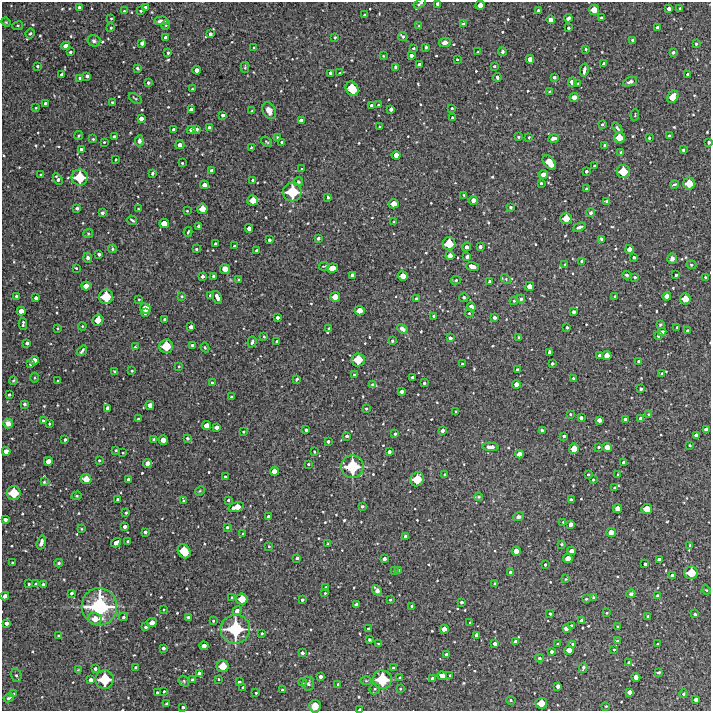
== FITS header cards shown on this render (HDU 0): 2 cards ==
NAXIS1  =                  709 /FITS: X Dimension
NAXIS2  =                  709 /FITS: Y Dimension

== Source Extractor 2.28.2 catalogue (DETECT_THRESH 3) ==
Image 709 x 709 px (HDU 0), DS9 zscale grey, 1 PNG px = 1 image px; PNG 713 x 713 px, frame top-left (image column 1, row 709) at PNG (2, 2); each listed source drawn as its Kron ellipse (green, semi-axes under 4 px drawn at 4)
Background 4300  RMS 280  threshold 826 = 3 sigma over >= 5 px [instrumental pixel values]
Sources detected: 620; of the 620, the 500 brightest by FLUX_AUTO listed and drawn (120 fainter detections omitted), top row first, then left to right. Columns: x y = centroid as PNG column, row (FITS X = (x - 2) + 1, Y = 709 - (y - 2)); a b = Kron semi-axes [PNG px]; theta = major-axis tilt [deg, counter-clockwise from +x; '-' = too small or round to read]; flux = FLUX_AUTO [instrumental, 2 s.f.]
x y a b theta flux
420 3 7 3 31 4.1e+04
437 4 3 3 - 4.2e+04
480 5 5 4 - 1.5e+05
79 7 3 3 - 4.3e+04
146 7 4 3 - 5.7e+04
669 9 4 4 - 7.7e+04
680 9 3 3 - 3.6e+04
594 10 5 5 - 2.1e+05
124 11 3 3 - 2.1e+04
141 11 3 3 - 2.7e+04
538 11 3 3 - 4.6e+04
365 15 3 3 - 4.2e+04
601 17 3 2 - 2.3e+04
111 18 3 2 - 1.8e+04
568 18 4 3 - 6.5e+04
551 20 4 4 - 9.0e+04
161 21 7 3 4 7.0e+04
6 22 5 4 - 1.9e+04
463 24 4 4 - 2.5e+04
166 25 5 3 - 1.7e+04
18 26 5 3 - 1.8e+04
419 26 4 3 - 1.7e+04
111 28 3 2 - 2.1e+04
568 28 3 3 - 3.2e+04
657 28 4 3 - 5.6e+04
30 33 5 3 - 2.4e+04
210 34 4 3 - 5.3e+04
403 36 5 3 - 4.2e+04
165 37 3 3 - 4.6e+04
335 37 3 2 - 2.2e+04
632 40 3 3 - 3.5e+04
94 41 6 5 - 5.3e+04
445 42 6 4 12 8.7e+04
142 43 4 4 - 5.8e+04
696 44 3 3 - 1.9e+04
66 46 4 4 - 1.2e+05
426 47 3 3 - 2.9e+04
254 48 3 2 - 1.8e+04
413 48 3 2 - 2.5e+04
586 49 3 3 - 2.6e+04
70 52 3 3 - 3.1e+04
478 52 3 2 - 1.9e+04
502 52 4 4 - 4.0e+04
673 52 3 3 - 4.1e+04
168 53 3 3 - 3.2e+04
411 55 4 3 - 6.0e+04
383 56 4 3 - 1.8e+04
457 59 2 2 - 1.9e+04
530 59 4 4 - 1.1e+05
604 64 4 3 - 6.0e+04
419 65 4 3 - 6.6e+04
37 66 3 3 - 2.9e+04
494 66 3 3 - 2.5e+04
245 67 5 3 - 2.3e+04
395 67 4 3 - 3.8e+04
137 68 3 3 - 3.1e+04
197 70 4 4 - 1.0e+05
584 70 7 3 79 7.4e+04
331 73 4 4 - 7.6e+04
340 73 3 3 - 1.9e+04
688 74 3 3 - 3.8e+04
62 75 4 3 - 6.2e+04
87 76 4 3 - 5.2e+04
497 77 4 3 - 4.5e+04
554 77 3 3 - 3.9e+04
80 78 3 2 - 2.3e+04
572 82 4 4 - 1.3e+05
630 82 7 4 21 4.9e+04
148 83 4 3 - 3.5e+04
577 84 3 3 - 2.3e+04
192 89 3 3 - 1.9e+04
352 89 8 6 -62 4.7e+05
549 92 3 3 - 1.8e+04
574 97 4 4 - 1.3e+05
673 97 6 5 - 2.6e+05
135 98 7 3 -36 2.0e+04
112 102 3 3 - 3.3e+04
45 103 3 3 - 3.5e+04
372 105 3 3 - 5.3e+04
378 105 3 3 - 2.2e+04
36 108 4 3 - 1.8e+04
452 108 3 3 - 2.2e+04
391 109 4 4 - 6.6e+04
191 110 4 4 - 7.5e+04
252 111 3 2 - 1.9e+04
269 111 9 6 -64 1.2e+05
223 115 3 3 - 4.3e+04
635 115 5 3 - 1.8e+04
452 117 3 2 - 2.4e+04
141 119 4 4 - 8.2e+04
301 120 4 3 - 7.2e+04
602 124 3 3 - 2.8e+04
379 127 3 2 - 2.1e+04
209 128 3 3 - 4.0e+04
617 128 6 3 -51 2.9e+04
197 129 3 3 - 4.6e+04
174 130 3 3 - 5.1e+04
191 130 4 4 - 8.7e+04
78 136 5 3 - 1.8e+04
114 136 3 3 - 3.8e+04
669 136 3 3 - 2.7e+04
277 137 3 3 - 2.1e+04
519 137 3 3 - 3.0e+04
529 137 3 3 - 1.9e+04
619 137 5 5 - 2.4e+05
554 138 5 3 - 7.9e+04
649 138 3 3 - 2.7e+04
93 139 3 3 - 1.7e+04
139 141 5 4 - 4.9e+04
104 142 3 3 - 1.9e+04
267 142 6 3 -37 2.3e+04
282 142 3 3 - 2.9e+04
709 142 3 3 - 3.4e+04
180 145 5 4 - 8.7e+04
605 145 3 3 - 3.0e+04
251 147 3 2 - 2.0e+04
81 150 3 3 - 5.1e+04
683 150 3 3 - 3.6e+04
621 152 3 3 - 2.5e+04
396 155 4 4 - 1.3e+05
116 159 3 3 - 2.2e+04
182 163 3 3 - 2.4e+04
549 163 8 5 -49 3.2e+05
594 166 3 3 - 2.3e+04
302 169 4 3 - 2.1e+04
212 171 4 3 - 6.2e+04
586 171 3 3 - 3.5e+04
623 171 6 6 - 3.7e+05
152 173 3 3 - 3.4e+04
543 174 4 4 - 7.5e+04
41 175 3 3 - 3.0e+04
80 177 8 8 - 5.5e+05
58 179 6 3 -58 5.2e+04
253 180 4 3 - 3.2e+04
298 182 5 4 - 2.4e+04
541 183 3 3 - 2.7e+04
674 184 4 2 - 2.5e+04
689 184 6 6 - 3.0e+05
204 185 4 4 - 1.1e+05
586 189 3 3 - 3.7e+04
292 192 9 9 - 7.0e+05
464 195 3 3 - 2.2e+04
328 197 3 3 - 3.3e+04
253 200 5 5 - 2.2e+05
473 200 4 4 - 1.1e+05
607 201 3 3 - 2.6e+04
394 204 5 4 - 1.8e+05
510 207 4 3 - 2.8e+04
77 208 3 3 - 4.4e+04
138 209 4 3 - 1.9e+04
202 209 5 5 - 2.0e+05
187 211 4 3 - 1.8e+04
102 213 4 3 - 4.2e+04
591 213 5 4 - 4.3e+04
566 218 5 5 - 2.6e+05
132 220 5 3 - 3.1e+04
394 222 3 3 - 1.7e+04
164 223 5 4 - 1.7e+05
198 226 3 3 - 3.6e+04
579 227 6 4 24 5.9e+04
249 228 4 4 - 9.0e+04
188 232 5 3 - 2.5e+04
88 234 5 4 - 2.0e+04
318 238 3 3 - 3.6e+04
601 239 4 3 - 3.8e+04
269 240 3 3 - 4.7e+04
215 244 3 3 - 3.0e+04
449 244 6 6 - 3.7e+05
234 246 3 3 - 2.6e+04
466 247 4 4 - 7.1e+04
480 247 4 3 - 5.8e+04
112 249 4 3 - 2.8e+04
196 249 3 3 - 2.9e+04
629 249 4 4 - 1.0e+05
256 250 3 3 - 3.8e+04
99 254 3 3 - 4.2e+04
450 256 4 4 - 1.2e+05
467 257 4 3 - 6.3e+04
634 257 3 3 - 3.8e+04
88 258 5 4 - 5.6e+04
672 259 5 4 - 6.4e+04
582 261 4 3 - 3.4e+04
565 265 3 3 - 2.8e+04
691 265 5 4 - 3.2e+04
324 266 5 2 - 2.2e+04
472 267 6 4 -21 1.8e+05
76 268 3 3 - 2.1e+04
332 268 6 4 11 2.1e+05
225 269 5 5 - 1.0e+05
352 275 4 4 - 6.4e+04
627 275 4 3 - 3.4e+04
676 275 3 3 - 2.9e+04
202 276 4 3 - 5.0e+04
213 276 3 3 - 3.3e+04
403 276 5 4 - 1.8e+05
635 277 3 3 - 2.5e+04
705 277 3 2 - 1.9e+04
506 279 6 4 -47 2.0e+04
239 280 3 3 - 2.9e+04
456 280 5 4 - 3.3e+04
490 281 3 3 - 4.0e+04
86 286 4 4 - 1.3e+05
530 286 4 4 - 1.4e+05
210 295 3 3 - 2.0e+04
16 296 3 3 - 4.1e+04
182 296 3 3 - 2.4e+04
667 296 4 4 - 1.2e+05
106 297 7 7 - 4.6e+05
217 297 6 3 -64 1.1e+05
335 297 5 5 - 1.7e+05
464 297 5 4 - 3.1e+04
615 297 3 3 - 3.6e+04
36 298 4 3 - 6.2e+04
416 298 3 2 - 2.1e+04
139 299 3 2 - 1.9e+04
521 299 4 4 - 3.9e+04
685 299 5 5 - 2.4e+05
514 301 4 4 - 2.1e+04
471 307 4 4 - 1.2e+05
145 308 5 5 - 1.2e+05
21 311 4 4 - 1.2e+05
360 311 5 4 - 1.8e+05
574 312 3 3 - 4.9e+04
145 313 3 3 - 2.7e+04
469 313 4 4 - 2.0e+04
434 316 4 3 - 5.0e+04
277 317 3 3 - 5.0e+04
494 317 3 3 - 5.3e+04
164 319 3 3 - 3.9e+04
98 320 5 5 - 2.1e+05
23 324 6 3 88 3.8e+04
660 325 4 3 - 2.2e+04
82 326 4 3 - 1.9e+04
191 327 4 4 - 8.3e+04
677 327 3 3 - 1.8e+04
58 328 3 2 - 1.7e+04
329 328 4 3 - 3.6e+04
567 328 3 3 - 3.5e+04
402 329 6 4 -34 6.9e+04
688 331 3 3 - 5.8e+04
662 332 4 4 - 5.2e+04
264 336 3 2 - 2.0e+04
658 336 3 3 - 2.5e+04
519 337 3 3 - 2.8e+04
450 338 4 3 - 5.1e+04
392 341 4 3 - 2.4e+04
252 342 6 3 72 4.4e+04
277 342 3 3 - 4.7e+04
27 343 4 3 - 5.1e+04
192 345 3 3 - 2.8e+04
166 346 7 6 - 4.2e+05
135 347 3 3 - 1.7e+04
205 347 5 3 - 2.2e+04
82 351 6 3 53 4.0e+04
550 352 4 4 - 8.9e+04
599 356 3 3 - 5.9e+04
607 356 4 4 - 1.5e+05
34 360 4 4 - 1.3e+05
358 360 6 6 - 3.7e+05
639 361 3 3 - 5.4e+04
30 364 4 3 - 3.6e+04
462 364 3 3 - 2.5e+04
552 364 3 3 - 3.4e+04
179 366 3 3 - 2.2e+04
517 370 3 3 - 5.2e+04
132 371 3 3 - 2.3e+04
115 372 3 3 - 2.8e+04
662 373 4 3 - 1.8e+04
354 375 3 3 - 2.1e+04
413 377 3 3 - 4.0e+04
34 378 5 3 - 1.8e+04
573 378 3 3 - 2.4e+04
297 379 4 3 - 2.7e+04
13 380 4 3 - 2.0e+04
58 381 3 3 - 3.6e+04
212 383 3 3 - 2.7e+04
424 383 3 3 - 3.0e+04
372 384 3 3 - 2.8e+04
516 384 4 4 - 1.0e+05
641 389 3 3 - 4.1e+04
401 391 4 3 - 7.0e+04
9 395 3 3 - 3.0e+04
232 397 3 3 - 4.7e+04
24 404 4 4 - 3.9e+04
150 405 4 4 - 1.3e+05
107 408 4 3 - 6.6e+04
366 409 3 3 - 2.9e+04
456 411 3 2 - 2.1e+04
570 414 3 2 - 1.8e+04
648 414 3 3 - 1.8e+04
581 418 3 3 - 5.1e+04
640 418 3 3 - 2.8e+04
138 419 3 3 - 2.0e+04
625 419 3 3 - 3.3e+04
599 420 4 4 - 8.5e+04
43 421 3 3 - 2.9e+04
8 423 5 4 - 1.1e+05
49 424 3 2 - 2.1e+04
207 426 4 4 - 1.5e+05
216 427 4 4 - 7.5e+04
306 430 3 3 - 3.9e+04
442 430 3 3 - 5.7e+04
706 430 4 4 - 9.0e+04
542 431 4 3 - 4.8e+04
243 432 3 2 - 2.1e+04
395 434 3 3 - 2.5e+04
696 435 4 4 - 8.9e+04
347 436 3 3 - 3.3e+04
564 436 3 3 - 3.8e+04
187 438 4 3 - 2.9e+04
154 439 3 3 - 3.2e+04
65 440 3 3 - 2.9e+04
163 440 4 4 - 1.5e+05
328 441 3 3 - 3.8e+04
690 445 3 2 - 2.1e+04
491 447 8 4 -3 1.3e+05
599 447 3 3 - 2.6e+04
607 447 4 4 - 1.5e+05
574 449 5 5 - 2.0e+05
116 450 3 3 - 2.4e+04
6 451 4 4 - 1.1e+05
314 452 3 2 - 1.9e+04
389 452 3 3 - 5.6e+04
123 453 3 2 - 1.8e+04
519 454 4 4 - 1.3e+05
99 460 3 3 - 2.5e+04
48 461 4 4 - 1.4e+05
624 462 3 3 - 5.8e+04
148 463 4 4 - 1.2e+05
308 464 3 3 - 2.1e+04
352 467 11 11 - 9.1e+05
274 471 4 4 - 1.5e+05
445 474 3 3 - 2.5e+04
588 474 3 2 - 2.1e+04
618 475 3 3 - 2.7e+04
225 476 2 2 - 2.2e+04
86 479 5 5 - 2.0e+05
128 479 3 3 - 4.2e+04
417 479 7 6 - 4.0e+05
593 480 3 3 - 2.5e+04
44 482 4 4 - 2.1e+04
615 488 3 3 - 3.1e+04
200 491 5 4 - 2.1e+04
14 493 7 7 - 4.5e+05
77 496 5 4 - 2.1e+04
479 497 4 3 - 1.9e+04
117 499 3 3 - 2.8e+04
228 500 3 3 - 3.0e+04
571 500 4 3 - 5.4e+04
184 501 4 3 - 2.0e+04
362 506 3 3 - 3.5e+04
236 507 8 4 16 2.4e+05
617 509 4 4 - 1.3e+05
647 509 5 5 - 2.3e+05
126 513 3 3 - 3.0e+04
268 516 3 3 - 3.4e+04
518 517 5 4 - 4.6e+04
5 520 4 3 - 6.3e+04
563 522 3 3 - 1.8e+04
571 524 4 4 - 8.9e+04
125 527 4 3 - 6.6e+04
227 527 3 3 - 2.6e+04
82 529 3 3 - 1.8e+04
145 532 3 3 - 4.4e+04
611 532 5 4 - 1.5e+05
243 534 3 3 - 2.7e+04
405 536 3 3 - 4.0e+04
128 541 3 3 - 4.0e+04
41 542 7 3 73 7.9e+04
116 543 5 4 - 1.0e+05
328 544 3 3 - 1.8e+04
561 544 3 2 - 2.0e+04
690 545 3 3 - 2.6e+04
269 546 3 2 - 1.8e+04
184 551 7 6 - 4.6e+05
516 551 4 4 - 1.5e+05
571 551 4 4 - 9.8e+04
297 558 3 3 - 3.5e+04
568 558 5 4 - 1.5e+05
384 559 4 3 - 6.3e+04
659 559 4 3 - 6.4e+04
12 563 3 3 - 2.7e+04
59 563 4 3 - 2.9e+04
545 564 3 2 - 2.5e+04
645 564 3 3 - 3.6e+04
399 570 3 2 - 2.3e+04
394 571 3 3 - 1.8e+04
510 572 3 3 - 4.1e+04
691 573 6 6 - 3.8e+05
672 575 3 3 - 4.6e+04
566 579 3 3 - 1.9e+04
29 584 3 3 - 2.7e+04
36 584 3 3 - 3.5e+04
43 584 3 3 - 4.6e+04
495 584 3 3 - 2.3e+04
326 588 3 3 - 5.5e+04
377 590 5 4 - 6.7e+04
706 590 5 4 - 2.1e+04
71 593 3 3 - 3.8e+04
325 593 3 3 - 2.1e+04
631 594 4 4 - 5.0e+04
657 595 3 3 - 2.1e+04
5 596 4 4 - 7.1e+04
232 597 4 3 - 2.3e+04
593 597 3 3 - 2.2e+04
242 599 5 5 - 2.7e+05
586 599 4 4 - 1.9e+04
302 600 3 3 - 3.2e+04
390 600 3 2 - 1.9e+04
461 602 3 3 - 4.4e+04
356 604 4 3 - 5.5e+04
412 606 3 3 - 4.4e+04
99 607 19 17 -81 1.9e+06
164 610 3 2 - 1.8e+04
237 611 5 4 - 8.8e+04
607 613 3 3 - 2.2e+04
550 614 3 3 - 2.7e+04
695 614 3 3 - 3.4e+04
648 616 3 3 - 3.2e+04
123 617 4 3 - 2.5e+04
188 617 3 3 - 3.5e+04
95 619 7 6 - 1.9e+05
213 621 3 3 - 2.2e+04
581 621 3 3 - 4.7e+04
6 623 4 3 - 7.0e+04
152 623 5 4 - 1.5e+05
470 623 3 3 - 2.8e+04
571 626 3 3 - 4.8e+04
618 626 3 2 - 2.2e+04
146 627 3 3 - 3.8e+04
566 628 4 4 - 9.4e+04
235 629 15 14 - 1.2e+06
368 629 3 3 - 3.3e+04
444 629 4 4 - 1.3e+05
262 633 3 2 - 2.5e+04
477 635 4 4 - 9.9e+04
58 636 4 4 - 1.9e+04
369 640 3 3 - 2.7e+04
617 641 4 3 - 2.2e+04
515 642 4 3 - 6.3e+04
378 644 3 2 - 1.8e+04
495 644 4 4 - 6.9e+04
558 644 3 3 - 3.1e+04
572 644 3 2 - 2.2e+04
658 644 3 3 - 2.6e+04
204 646 4 4 - 1.1e+05
163 648 3 3 - 5.0e+04
569 650 5 4 - 1.4e+05
614 650 3 2 - 1.9e+04
551 652 3 3 - 5.0e+04
302 653 4 3 - 5.5e+04
447 655 4 4 - 9.9e+04
539 658 4 3 - 3.0e+04
629 662 3 2 - 1.8e+04
223 666 6 6 - 3.0e+05
136 667 3 3 - 2.9e+04
393 668 3 3 - 3.3e+04
583 668 5 3 - 3.6e+04
95 669 3 3 - 4.5e+04
78 670 4 4 - 1.8e+04
659 672 4 2 - 2.5e+04
199 673 4 3 - 6.4e+04
16 675 7 5 -72 3.6e+04
442 676 4 4 - 1.3e+05
450 676 3 3 - 2.4e+04
320 677 3 3 - 6.2e+04
636 677 4 4 - 1.0e+05
400 678 3 3 - 3.3e+04
433 678 3 3 - 4.6e+04
104 679 9 9 - 6.6e+05
219 679 3 2 - 1.8e+04
91 680 4 4 - 8.1e+04
192 680 3 3 - 3.3e+04
382 680 9 9 - 7.2e+05
184 681 6 5 - 2.6e+04
366 681 5 4 - 2.4e+04
239 682 3 3 - 4.4e+04
303 682 4 4 - 1.9e+04
308 684 7 6 - 4.5e+04
338 684 3 3 - 2.7e+04
558 686 4 4 - 8.0e+04
243 687 3 3 - 3.3e+04
375 689 6 5 - 2.9e+04
400 689 3 3 - 1.7e+04
282 690 3 3 - 2.6e+04
164 692 3 2 - 2.0e+04
629 692 4 4 - 8.7e+04
157 693 4 3 - 5.7e+04
256 693 3 3 - 2.1e+04
14 694 3 3 - 2.3e+04
683 694 4 3 - 2.7e+04
9 698 5 3 - 3.2e+04
696 699 4 3 - 6.8e+04
511 700 5 4 - 2.4e+04
541 703 6 5 - 2.6e+05
167 704 3 3 - 3.9e+04
315 706 6 5 - 2.0e+05
606 706 3 2 - 1.7e+04
183 707 3 3 - 3.7e+04
360 709 4 2 - 4.8e+04
At the frame edge (FLAGS 8, measured only in part): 5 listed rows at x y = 420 3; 437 4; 709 142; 315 706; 360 709
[120 fainter detections neither listed nor drawn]

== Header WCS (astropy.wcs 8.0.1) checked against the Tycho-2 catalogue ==
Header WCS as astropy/WCSLIB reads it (CRVAL/CRPIX/CD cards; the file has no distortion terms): RA---TAN/DEC--TAN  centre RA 23:35:13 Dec -73:22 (353.81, -73.36 deg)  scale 1.7 arcsec/px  FOV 20.1' x 20.1'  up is -6 deg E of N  parity normal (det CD < 0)
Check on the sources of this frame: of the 60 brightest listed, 3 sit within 1.9 arcsec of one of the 5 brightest Tycho-2 stars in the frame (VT <= 11.94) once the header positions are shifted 0.61 arcsec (0.60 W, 0.10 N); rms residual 0.63 arcsec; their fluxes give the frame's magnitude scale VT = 26.53 - 2.5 log10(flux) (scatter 0.06 mag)
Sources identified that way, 3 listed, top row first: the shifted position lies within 1.9 arcsec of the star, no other Tycho-2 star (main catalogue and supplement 1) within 3.8 arcsec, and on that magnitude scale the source's flux lands within +1.5 / -3 mag of the star's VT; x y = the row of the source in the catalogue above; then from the Tycho-2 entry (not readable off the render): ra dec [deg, ICRS J2000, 3 dp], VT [Tycho-2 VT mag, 2 dp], TYC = Tycho-2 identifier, HIP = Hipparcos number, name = IAU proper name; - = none
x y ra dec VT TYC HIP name
352 467 353.832 -73.412 11.70 9345-348-1 - -
99 607 354.274 -73.464 10.34 9345-318-1 - -
235 629 354.055 -73.482 11.34 9345-1021-1 - -